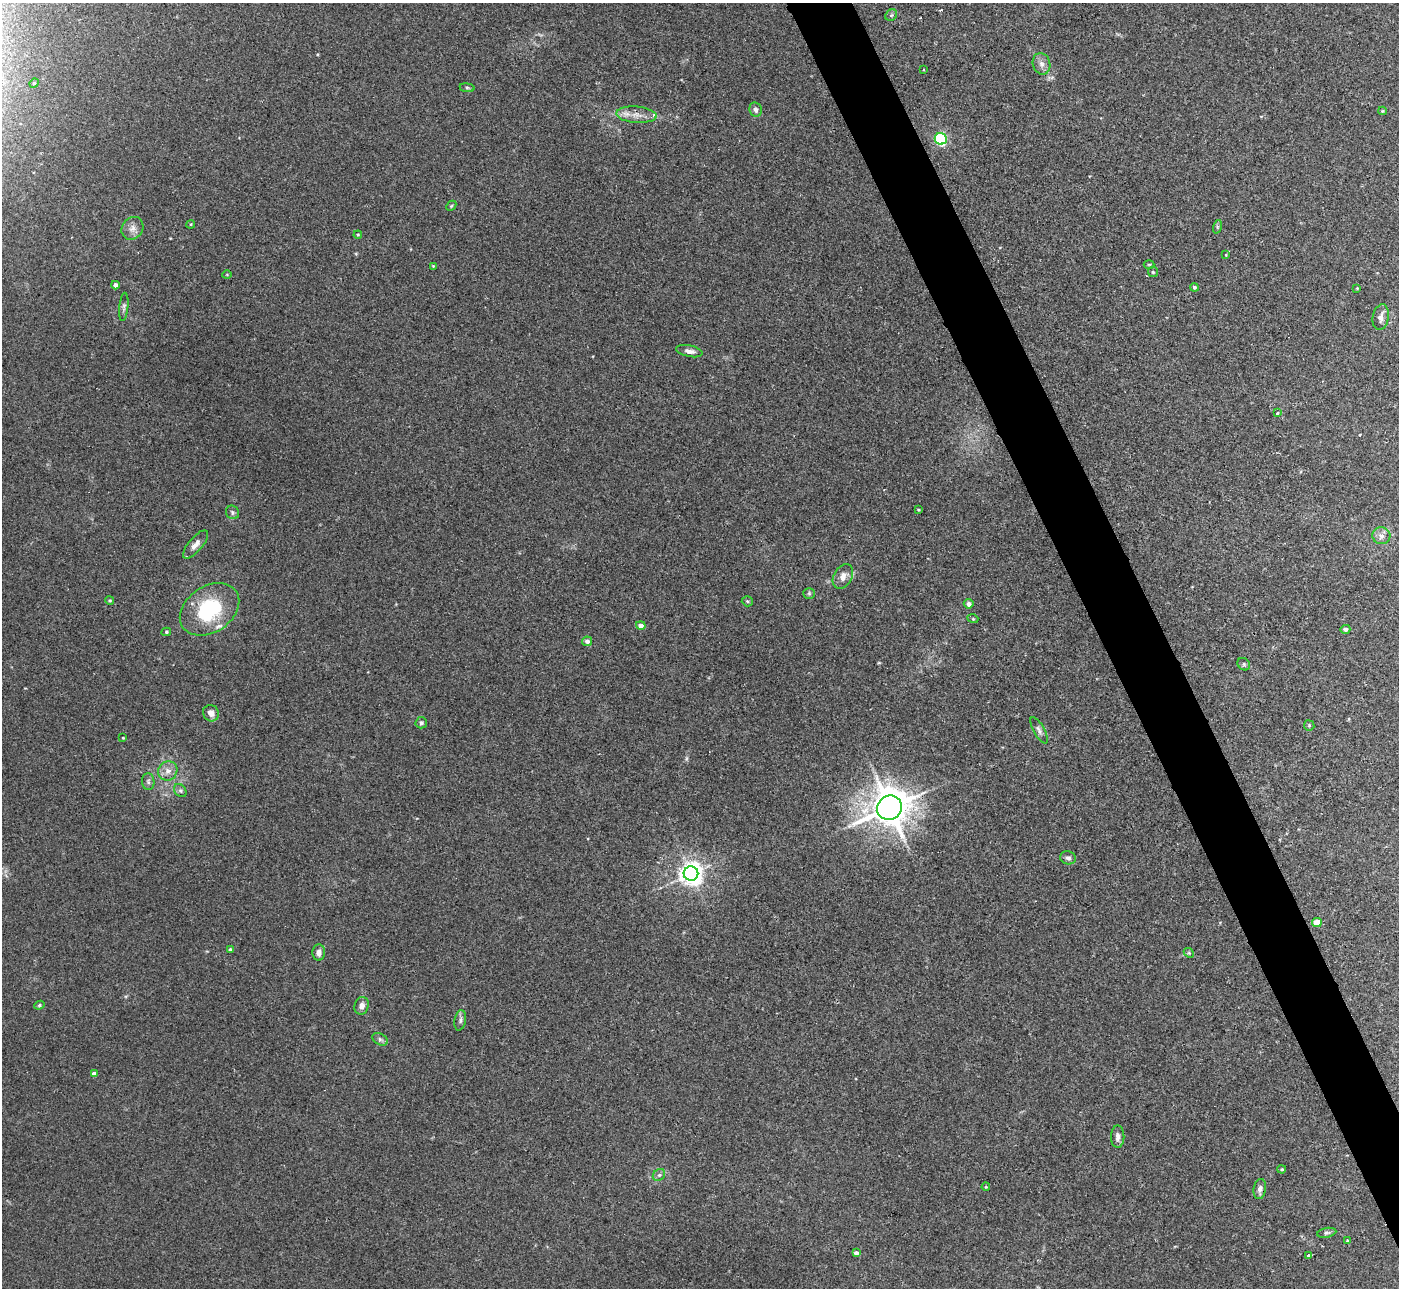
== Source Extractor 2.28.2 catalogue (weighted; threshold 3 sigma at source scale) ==
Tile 6 of 4 x 4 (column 2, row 2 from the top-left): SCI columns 1439-2835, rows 2756-4041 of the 5657 x 5637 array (HDU 1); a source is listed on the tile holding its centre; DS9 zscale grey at full resolution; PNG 1401 x 1290 px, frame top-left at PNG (2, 3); each listed source drawn as its Kron ellipse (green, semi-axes under 4 px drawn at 4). Shown black and unused: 4% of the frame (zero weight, under 2 of 3 exposures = <1% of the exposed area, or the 3 px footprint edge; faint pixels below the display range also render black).
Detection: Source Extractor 2.28.2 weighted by HDU 2 'WHT'; one run over the whole footprint, this tile lists its part. Background 0.0422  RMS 0.0074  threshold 0.0332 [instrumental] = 3 sigma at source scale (4.5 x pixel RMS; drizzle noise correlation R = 1.50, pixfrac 1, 0.05/0.05 arcsec/px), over >= 5 px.
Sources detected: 75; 2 cosmic-ray / hot-pixel residue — neither listed nor drawn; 2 inside a brighter listed object's ellipse — not listed separately; the other 71 listed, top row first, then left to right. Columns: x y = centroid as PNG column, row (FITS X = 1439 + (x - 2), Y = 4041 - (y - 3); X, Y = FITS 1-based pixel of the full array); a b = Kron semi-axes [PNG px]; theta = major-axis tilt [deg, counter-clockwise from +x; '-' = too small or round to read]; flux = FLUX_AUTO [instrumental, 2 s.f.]
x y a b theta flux
891 15 6 5 - 1.2
1041 64 11 8 -73 3.9
923 69 2 2 - 0.65
34 83 5 4 - 0.81
467 88 7 4 -8 1.1
756 110 7 6 - 2.6
1382 111 4 4 - 0.78
636 115 20 8 -5 7.7
941 139 6 5 - 110
451 206 6 4 46 0.92
191 224 4 3 - 0.67
1217 227 7 4 72 1.2
132 228 12 10 53 4.6
358 235 4 4 - 0.79
1226 255 4 2 - 0.49
1149 264 5 3 - 0.74
433 266 4 4 - 0.61
1153 272 5 5 - 1.1
227 275 5 3 - 0.68
115 285 4 4 - 3.7
1194 287 4 4 - 1.3
1357 288 3 3 - 0.56
124 307 14 4 85 2.1
1381 317 13 8 80 4.4
689 351 13 5 -11 3.7
1277 413 3 3 - 1.8
918 510 3 2 - 0.65
232 512 7 6 - 1.6
1381 536 9 8 - 3.9
196 544 18 7 50 4.6
843 576 13 9 60 5.6
809 593 5 5 - 1.1
110 600 4 4 - 0.87
747 601 5 5 - 1.2
969 604 5 4 - 2.9
210 609 32 23 34 55
973 619 5 3 - 0.68
641 625 5 4 - 4.4
1345 629 5 4 - 2.2
166 632 5 4 - 1.1
587 641 5 5 - 2.5
1244 664 7 5 -47 1.4
211 713 8 7 - 5
421 723 6 5 - 1.5
1309 725 5 5 - 1
1039 730 15 5 -61 2.6
123 738 3 3 - 0.63
168 771 10 9 - 5.1
148 782 8 6 -88 2
180 791 7 5 -53 1.7
889 808 13 11 32 1600
1068 858 8 6 -13 2.1
691 874 7 7 - 610
1317 922 5 4 - 12
230 949 4 4 - 1.3
319 952 8 6 86 3.8
1189 953 5 4 - 1
39 1005 5 4 - 1.1
362 1006 9 7 75 4.2
460 1020 10 5 79 2.3
380 1039 8 5 -29 2
94 1074 4 4 - 4.3
1118 1137 11 6 88 3.4
1282 1169 4 3 - 1
659 1175 7 5 42 1.6
986 1187 4 3 - 0.64
1260 1189 10 6 82 3.3
1327 1233 10 5 10 1.4
1347 1241 3 3 - 1.6
856 1253 4 4 - 2.5
1308 1256 3 3 - 14